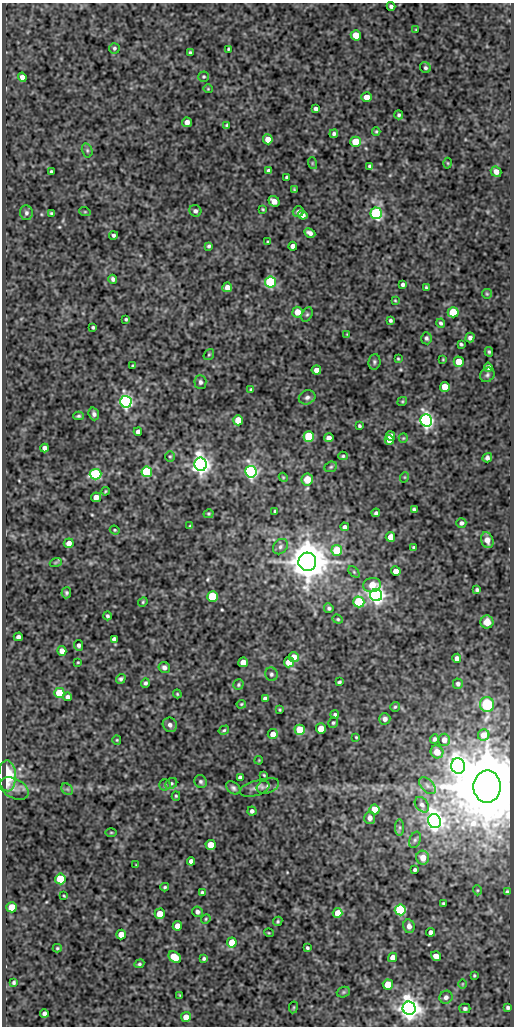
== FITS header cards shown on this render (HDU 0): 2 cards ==
NAXIS1  =                  512
NAXIS2  =                 1024

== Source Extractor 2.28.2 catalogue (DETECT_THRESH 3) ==
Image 512 x 1024 px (HDU 0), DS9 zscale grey, 1 PNG px = 1 image px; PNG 516 x 1028 px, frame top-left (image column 1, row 1024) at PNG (2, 3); each listed source drawn as its Kron ellipse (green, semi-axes under 4 px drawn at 4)
Background 75.9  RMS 0.51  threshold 1.52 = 3 sigma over >= 5 px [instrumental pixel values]
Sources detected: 237; all 237 listed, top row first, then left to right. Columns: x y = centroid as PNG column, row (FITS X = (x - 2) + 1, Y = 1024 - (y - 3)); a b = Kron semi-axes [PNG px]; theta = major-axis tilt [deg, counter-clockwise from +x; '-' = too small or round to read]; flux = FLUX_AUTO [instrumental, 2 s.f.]
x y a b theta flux
391 6 4 3 - 95
416 30 4 3 - 31
356 35 5 5 - 870
114 48 5 5 - 68
228 49 3 2 - 34
190 52 4 3 - 47
425 68 6 5 - 68
22 77 5 4 - 160
204 77 5 5 - 50
208 89 4 4 - 32
367 97 5 4 - 310
316 109 4 4 - 110
399 115 4 4 - 57
187 122 5 4 - 190
227 125 4 3 - 58
376 131 4 3 - 40
334 134 4 4 - 83
268 139 5 5 - 360
355 142 5 5 - 1200
87 150 7 5 -75 62
312 163 6 4 -72 41
448 163 5 3 - 31
369 166 4 3 - 57
51 171 3 3 - 44
269 171 4 4 - 98
496 172 5 5 - 220
287 177 3 3 - 51
294 190 4 3 - 39
274 201 6 5 - 240
263 209 3 2 - 35
195 211 6 5 - 100
85 212 6 3 -18 35
298 212 5 5 - 100
26 213 7 6 - 96
51 213 4 3 - 47
376 213 6 5 - 7500
303 215 4 4 - 130
310 233 6 4 -27 130
113 235 4 4 - 70
268 242 4 3 - 48
209 246 4 3 - 65
293 246 4 4 - 210
113 279 4 3 - 100
270 282 5 5 - 5700
403 284 4 4 - 89
227 287 5 5 - 230
426 287 3 3 - 41
487 294 5 4 - 41
395 300 3 3 - 30
297 312 5 5 - 460
453 312 5 5 - 1500
307 314 7 5 62 68
126 319 3 3 - 45
390 320 4 3 - 67
441 323 4 4 - 70
93 327 4 3 - 53
347 334 4 3 - 24
426 338 6 5 - 76
470 338 5 4 - 110
461 344 4 3 - 53
489 352 5 3 - 56
209 354 6 4 53 45
398 359 3 2 - 37
443 359 3 2 - 26
374 362 8 6 83 79
459 362 5 5 - 510
133 366 3 3 - 49
488 367 4 4 - 100
316 370 5 4 - 190
487 375 8 6 47 85
200 382 7 6 - 96
445 387 5 5 - 590
251 389 4 4 - 51
307 397 8 6 23 130
402 401 5 4 - 36
126 402 6 5 - 13000
94 414 6 5 - 100
78 416 5 3 - 56
238 420 5 5 - 580
426 420 6 6 - 15000
359 426 4 3 - 55
138 432 4 4 - 130
391 436 5 4 - 250
309 437 5 5 - 2900
329 438 4 4 - 160
403 438 5 4 - 37
389 440 5 4 - 300
45 448 4 4 - 190
170 456 5 5 - 51
343 456 4 4 - 49
487 458 5 4 - 88
201 464 7 6 - 24000
331 467 7 5 22 54
147 472 5 5 - 4400
251 472 6 5 - 11000
95 474 6 5 - 5700
283 477 5 3 - 32
405 477 5 3 - 31
307 479 6 6 - 430
105 491 4 3 - 38
96 497 5 4 - 270
414 509 4 3 - 57
275 511 3 2 - 43
376 513 4 4 - 78
209 514 5 4 - 47
461 523 5 4 - 88
190 526 4 3 - 35
345 527 4 4 - 100
115 530 5 4 - 41
390 537 5 4 - 320
487 540 8 6 -72 190
69 543 5 5 - 230
280 547 8 6 47 100
414 547 4 3 - 57
337 550 5 5 - 1400
56 562 6 4 19 38
307 562 9 9 - 99000
396 571 5 4 - 360
354 572 6 4 -46 49
372 585 9 7 12 430
477 590 4 3 - 65
66 593 5 5 - 67
376 595 6 6 - 23000
213 597 5 5 - 2500
143 602 5 4 - 43
359 602 5 5 - 3200
329 608 5 4 - 70
107 616 4 3 - 63
338 619 5 4 - 47
487 622 6 6 - 330
18 637 4 4 - 100
114 639 4 4 - 110
79 645 5 4 - 89
62 651 5 4 - 250
294 657 5 5 - 280
457 658 4 4 - 160
78 662 3 2 - 28
243 662 5 4 - 350
289 662 5 5 - 740
164 667 6 5 - 110
271 674 7 6 - 77
121 679 5 4 - 66
339 682 4 3 - 54
145 683 5 4 - 77
458 684 5 5 - 82
238 685 5 5 - 57
59 693 5 5 - 1500
177 694 4 3 - 38
68 697 4 4 - 120
265 698 4 4 - 87
241 704 5 4 - 38
487 704 7 7 - 1600
395 707 5 5 - 50
280 710 3 3 - 34
335 714 4 4 - 66
385 719 5 5 - 140
333 723 5 4 - 52
170 725 7 7 - 140
321 729 5 5 - 570
224 730 5 4 - 46
300 730 5 5 - 1700
273 734 5 5 - 320
484 735 6 5 - 240
356 737 3 2 - 32
434 739 5 4 - 68
117 740 5 4 - 37
444 740 6 6 - 230
437 752 6 6 - 420
259 760 4 3 - 26
458 766 8 7 - 23000
264 775 3 2 - 33
7 776 15 8 -88 1200
240 778 4 4 - 100
201 781 6 6 - 80
171 783 6 5 - 65
165 785 5 5 - 54
268 786 11 7 21 150
427 786 10 6 -46 120
487 787 16 13 89 310000
14 788 15 9 -27 230
233 788 8 5 -40 94
255 788 15 7 16 160
67 789 6 5 - 67
176 796 5 4 - 45
422 805 8 6 -53 130
374 809 5 5 - 650
252 811 4 4 - 98
370 818 6 5 - 160
435 821 7 6 - 22000
400 827 8 4 90 71
111 832 5 3 - 36
415 840 8 5 69 82
211 845 5 5 - 660
423 858 7 6 - 320
191 861 4 4 - 140
136 865 3 2 - 24
415 870 4 3 - 64
60 879 5 5 - 1600
165 887 4 3 - 48
477 890 5 3 - 32
202 892 4 3 - 58
507 892 4 3 - 55
64 896 4 2 - 33
444 903 3 3 - 49
12 907 5 5 - 740
400 910 5 5 - 4800
197 912 5 5 - 110
338 913 5 5 - 580
160 914 5 5 - 510
206 919 5 4 - 40
278 921 5 4 - 54
177 926 5 4 - 260
409 926 7 5 -79 160
430 932 4 4 - 140
269 933 5 3 - 28
121 934 5 5 - 450
232 943 5 5 - 710
57 948 4 4 - 42
307 948 4 3 - 51
436 956 5 4 - 280
175 957 7 5 -39 890
393 957 5 4 - 270
204 958 4 4 - 59
139 964 5 4 - 58
474 975 3 3 - 38
14 982 3 3 - 56
462 984 5 3 - 28
388 985 5 5 - 780
343 992 7 5 21 53
180 995 3 2 - 31
446 997 7 6 - 120
293 1007 6 3 81 36
508 1007 4 4 - 66
409 1008 7 6 - 38000
465 1008 5 5 - 79
44 1013 4 4 - 100
186 1017 5 5 - 380

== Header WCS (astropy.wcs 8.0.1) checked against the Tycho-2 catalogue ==
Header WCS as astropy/WCSLIB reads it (CRVAL/CRPIX/CD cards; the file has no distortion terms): RA---SIN/DEC--SIN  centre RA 05:37:43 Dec -05:52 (84.43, -5.86 deg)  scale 1 arcsec/px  FOV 8.5' x 17.1'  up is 0 deg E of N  parity normal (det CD < 0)
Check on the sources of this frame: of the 60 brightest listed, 3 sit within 1.5 arcsec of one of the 5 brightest Tycho-2 stars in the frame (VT <= 12.02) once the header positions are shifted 0.11 arcsec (0.01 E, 0.11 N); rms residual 0.29 arcsec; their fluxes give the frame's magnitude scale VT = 21.91 - 2.5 log10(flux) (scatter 0.40 mag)
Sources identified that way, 3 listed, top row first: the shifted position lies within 1.5 arcsec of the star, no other Tycho-2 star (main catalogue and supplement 1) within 3.0 arcsec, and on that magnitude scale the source's flux lands within +1.5 / -3 mag of the star's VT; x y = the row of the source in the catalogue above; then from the Tycho-2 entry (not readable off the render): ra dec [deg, ICRS J2000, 3 dp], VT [Tycho-2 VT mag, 2 dp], TYC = Tycho-2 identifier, HIP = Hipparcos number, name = IAU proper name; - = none
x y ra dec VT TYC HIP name
126 402 84.465 -5.831 12.02 4779-651-1 - -
376 595 84.395 -5.885 11.00 4779-569-1 - -
487 787 84.364 -5.938 5.99 4778-1343-1 26427 -